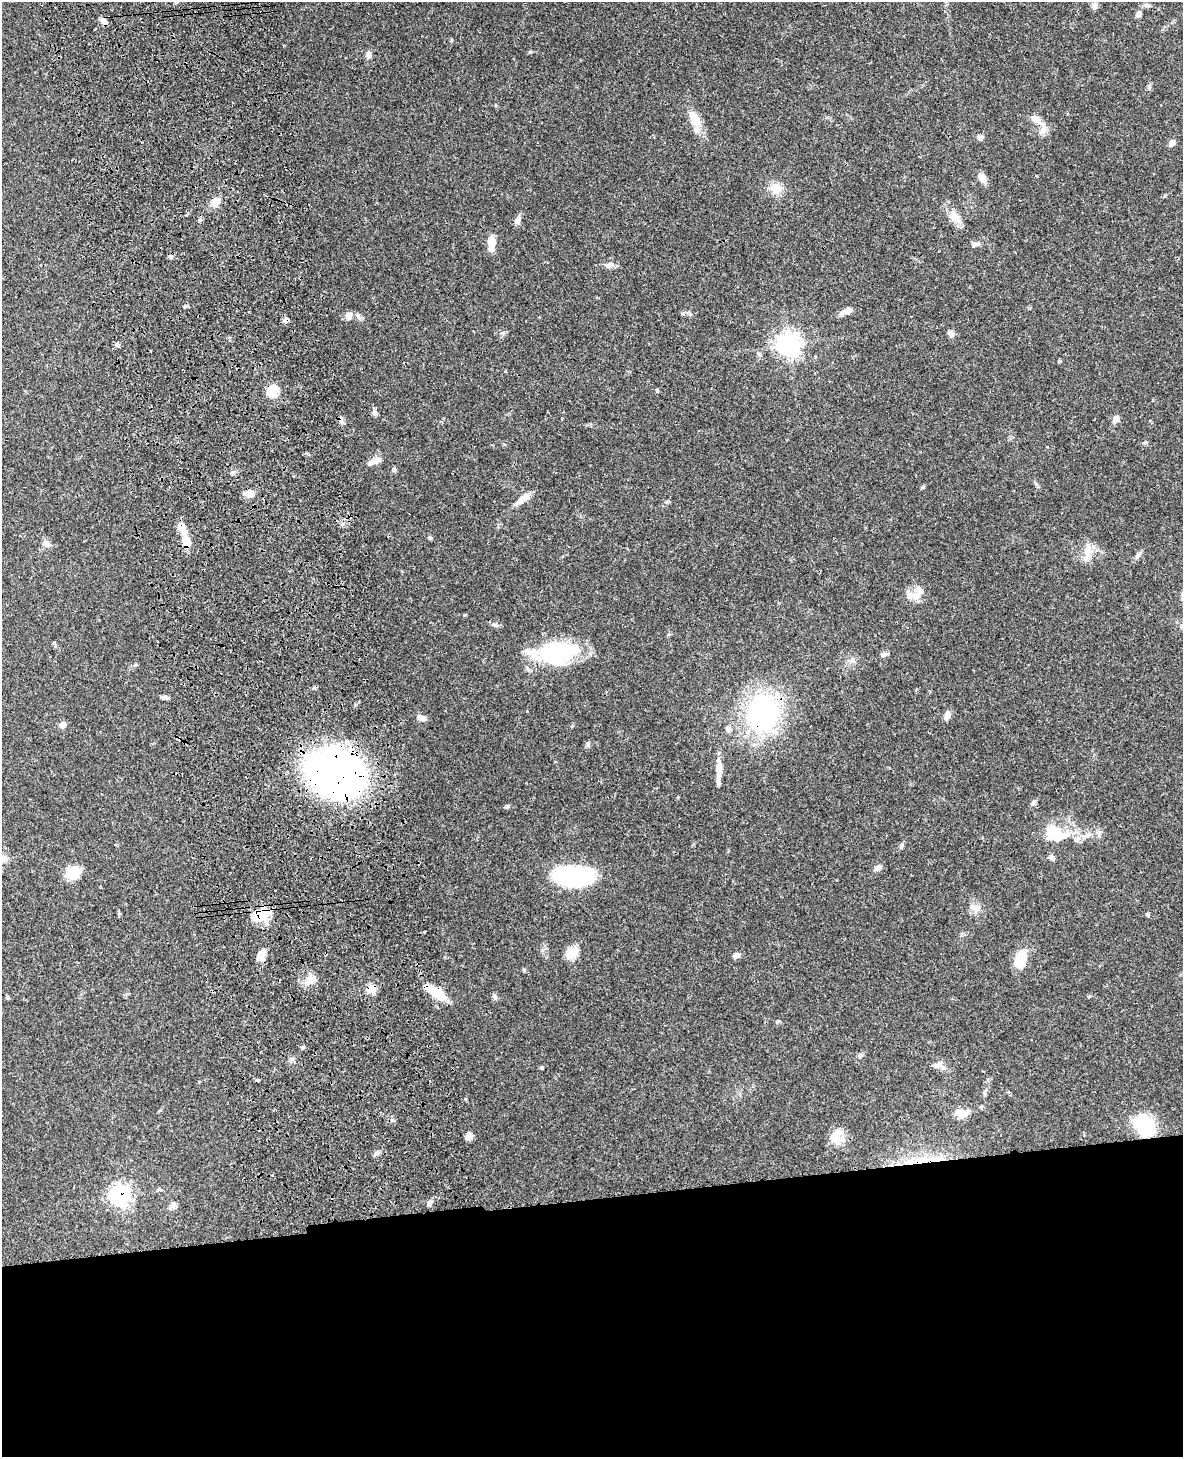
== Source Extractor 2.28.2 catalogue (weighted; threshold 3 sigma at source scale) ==
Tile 11 of 4 x 3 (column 3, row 3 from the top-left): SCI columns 2481-3661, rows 171-1625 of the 4964 x 4810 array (HDU 1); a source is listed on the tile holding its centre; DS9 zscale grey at full resolution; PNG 1185 x 1459 px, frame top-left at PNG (2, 2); no overlay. Shown black and unused: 18% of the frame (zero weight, under 3 of 4 exposures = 6% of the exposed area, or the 3 px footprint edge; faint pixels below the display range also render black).
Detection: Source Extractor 2.28.2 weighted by HDU 2 'WHT'; one run over the whole footprint, this tile lists its part. Background 0.0587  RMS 0.0032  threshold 0.0143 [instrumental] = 3 sigma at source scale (4.5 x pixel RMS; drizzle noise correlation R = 1.50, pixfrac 1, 0.05/0.05 arcsec/px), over >= 5 px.
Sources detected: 93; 1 inside a brighter object's white glare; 3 cosmic-ray / hot-pixel residue — not listed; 6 inside a brighter listed object's ellipse — not listed separately; the other 83 listed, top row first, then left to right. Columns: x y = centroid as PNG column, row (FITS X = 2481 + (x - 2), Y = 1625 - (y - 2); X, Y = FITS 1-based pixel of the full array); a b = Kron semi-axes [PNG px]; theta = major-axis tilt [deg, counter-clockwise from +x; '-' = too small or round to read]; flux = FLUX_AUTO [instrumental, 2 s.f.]
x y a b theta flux
1146 5 8 6 -16 0.79
1094 6 7 6 - 1.5
1138 14 8 6 43 1.1
104 21 10 6 -50 1.4
368 55 9 7 82 1.3
1035 119 13 8 -32 2.6
696 120 17 12 -72 4.3
1043 130 15 9 54 2.1
980 138 6 6 - 1.2
1172 143 7 6 - 1.8
982 178 13 8 -52 2.1
776 188 13 12 - 4.4
215 202 11 7 40 3.5
954 217 18 12 -67 3.3
518 220 10 7 58 1.6
491 243 16 8 -86 4.4
975 244 11 5 23 0.96
170 257 6 5 - 0.6
609 265 11 7 8 1.5
848 310 14 7 22 2.2
690 314 6 4 -45 0.51
349 316 9 8 - 1.8
358 316 12 5 -50 0.98
951 333 9 6 -47 1.2
788 344 8 8 - 200
117 345 6 5 - 0.65
657 390 5 4 - 0.36
273 391 6 6 - 21
374 413 9 6 -46 0.82
1116 419 8 6 55 1.7
375 461 19 6 19 2.1
250 494 10 8 -4 2.4
523 499 20 7 36 3
430 538 6 4 -42 0.46
186 541 18 10 -71 3.7
46 544 10 8 -29 1.7
1087 551 22 9 82 3.5
1138 555 12 6 50 1.1
917 596 15 9 34 2.8
465 615 5 3 - 0.28
494 624 8 4 -2 0.7
562 653 31 23 2 30
883 655 9 6 20 0.95
135 665 5 4 - 0.39
164 697 7 5 -8 0.96
763 711 32 27 -89 63
947 716 12 7 74 1.5
420 718 12 7 -26 1.5
62 725 6 6 - 2.4
728 729 8 6 -58 1
719 769 26 7 -88 3.7
335 773 41 31 -18 170
1033 803 8 6 37 0.79
506 806 7 4 18 0.54
1055 833 35 21 -15 11
901 846 8 5 80 0.66
1052 858 8 7 - 0.78
878 868 8 6 30 1.4
73 873 9 8 - 13
576 877 36 19 3 44
977 908 11 9 19 2.1
1148 914 5 4 - 0.46
258 916 26 15 43 6.9
572 952 12 9 41 6.9
736 955 8 5 20 1.5
259 957 11 10 - 2.4
1020 959 15 10 72 9
524 970 5 4 - 0.39
310 979 15 10 -84 2.8
371 989 10 8 30 3.2
436 992 27 10 -36 7.3
8 997 6 4 -89 0.35
937 1065 14 7 12 1.4
541 1068 5 4 - 0.38
961 1113 15 9 -18 3.8
1145 1126 27 18 -42 15
469 1136 8 6 58 2.1
836 1136 18 15 62 5.1
377 1153 6 6 - 0.73
921 1161 33 5 8 5.8
120 1196 8 8 - 97
430 1202 9 6 32 1
173 1205 9 7 87 1.1
Overlapping masked pixels (flux is a lower limit): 11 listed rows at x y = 104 21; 215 202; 273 391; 186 541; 763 711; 335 773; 258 916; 371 989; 436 992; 921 1161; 120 1196
Unlisted compact peaks at least as high as the median listed source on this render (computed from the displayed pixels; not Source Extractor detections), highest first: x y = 923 487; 530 52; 495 998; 588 744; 1149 87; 504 444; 503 333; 1059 361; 667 502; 861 1055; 292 1059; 678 797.